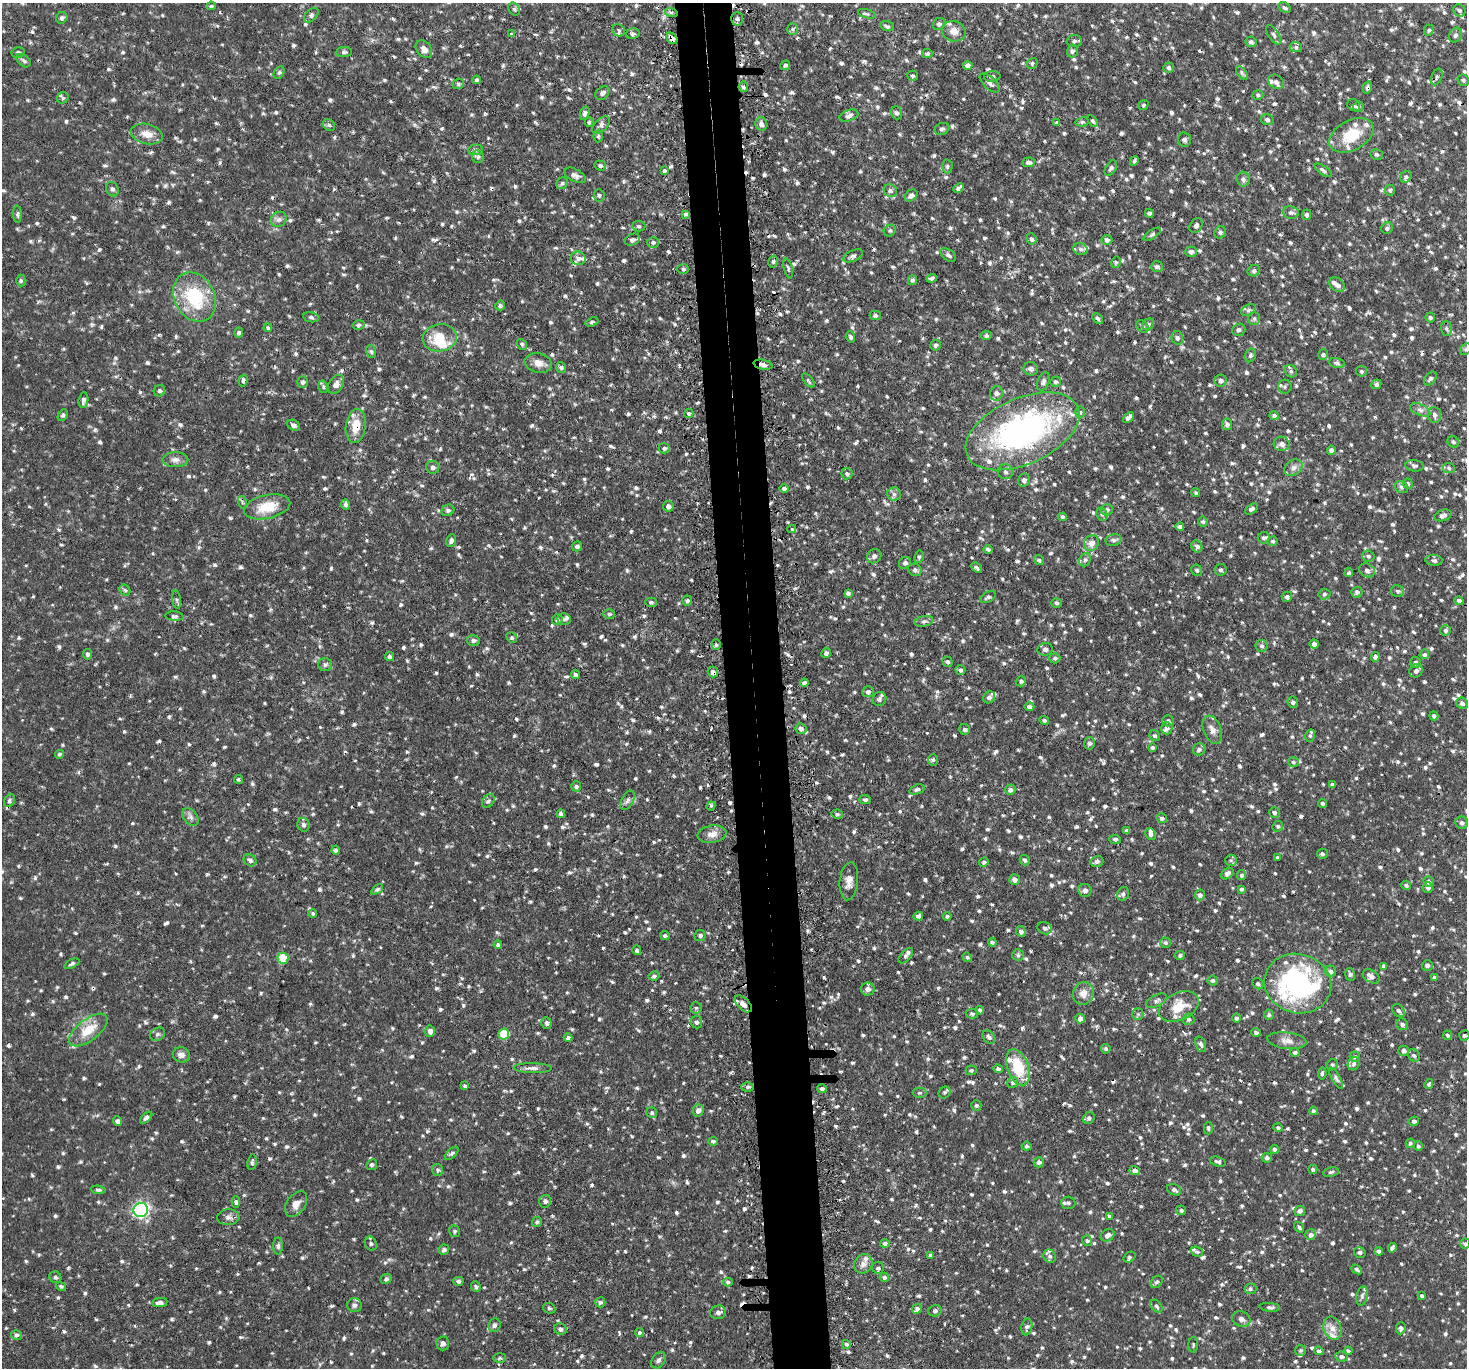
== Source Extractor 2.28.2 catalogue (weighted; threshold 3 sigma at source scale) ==
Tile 5 of 3 x 3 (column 2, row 2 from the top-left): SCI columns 1494-2958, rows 1511-2876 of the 4449 x 4416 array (HDU 1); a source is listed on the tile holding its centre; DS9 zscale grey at full resolution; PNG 1469 x 1370 px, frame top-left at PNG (2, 3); each listed source drawn as its Kron ellipse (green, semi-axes under 4 px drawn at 4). Shown black and unused: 4% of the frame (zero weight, under 2 of 3 exposures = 4% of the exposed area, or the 3 px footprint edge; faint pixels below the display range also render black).
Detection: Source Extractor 2.28.2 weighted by HDU 2 'WHT'; one run over the whole footprint, this tile lists its part. Background 0.106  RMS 0.0079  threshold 0.0357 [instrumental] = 3 sigma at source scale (4.5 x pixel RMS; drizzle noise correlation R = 1.50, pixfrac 1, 0.05/0.05 arcsec/px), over >= 5 px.
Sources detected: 1444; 1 inside a brighter object's white glare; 19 cosmic-ray / hot-pixel residue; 1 long thin detection or spike segment (spike, bleed or trail) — neither listed nor drawn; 45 inside a brighter listed object's ellipse — not listed separately; of the other 1378, all 500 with FLUX_AUTO >= 1.44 (the completeness limit of this list) listed and drawn (878 fainter detections not listed), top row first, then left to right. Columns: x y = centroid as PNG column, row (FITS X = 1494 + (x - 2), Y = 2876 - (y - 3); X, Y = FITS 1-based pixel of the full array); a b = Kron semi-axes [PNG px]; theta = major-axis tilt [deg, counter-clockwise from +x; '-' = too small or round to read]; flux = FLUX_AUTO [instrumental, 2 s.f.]
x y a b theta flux
211 6 5 3 - 1.6
1285 8 7 4 -31 1.7
514 9 7 5 -62 1.9
1459 10 6 5 - 1.8
671 12 6 4 -17 1.5
867 14 9 4 -15 1.6
311 15 9 5 45 1.9
62 18 6 5 - 2.2
737 19 7 5 89 1.9
939 24 6 5 - 2.2
887 26 7 5 -18 1.6
792 29 6 5 - 1.5
619 30 7 6 - 1.8
1429 30 6 5 - 1.6
954 31 12 10 -18 6.4
511 34 4 3 - 1.7
633 34 7 5 14 2.1
1274 35 11 5 -58 2.3
1455 35 7 6 - 2.3
672 38 6 4 -49 3.9
1074 41 7 6 - 2.3
1251 42 5 5 - 2.1
1296 47 6 5 - 1.6
424 49 10 7 -50 5
1072 51 6 5 - 2.5
18 52 6 5 - 1.7
344 52 8 5 6 1.8
927 54 5 4 - 1.4
23 61 8 5 -40 1.8
1032 63 6 5 - 1.5
785 65 5 4 - 1.9
968 66 4 4 - 4.7
1169 68 5 5 - 2
279 73 7 5 63 1.6
1242 73 8 4 -53 1.6
913 76 5 5 - 1.5
992 76 8 5 2 2.3
1437 77 9 5 69 1.8
477 80 4 3 - 1.8
1463 80 6 5 - 1.5
1276 82 8 6 -38 2.9
990 83 12 6 -43 3
458 84 6 5 - 1.6
743 87 5 4 - 1.6
1367 87 6 4 76 2.1
602 93 8 6 43 2.1
1258 95 5 4 - 1.5
63 98 6 5 - 1.5
1143 105 5 4 - 1.5
1354 105 7 6 - 1.6
1358 107 6 5 - 1.7
585 113 7 4 71 2.2
896 113 6 5 - 2
849 116 10 5 19 2.6
1267 120 6 5 - 1.9
1093 121 6 4 -59 1.5
589 122 4 4 - 1.5
1082 122 6 4 10 1.6
1057 123 4 4 - 1.5
761 124 7 6 - 3.2
329 125 6 5 - 1.5
601 125 11 6 44 3.3
942 129 7 5 24 2
147 134 16 10 -14 9.1
1351 135 24 15 28 24
598 136 6 4 87 1.5
1184 139 7 6 - 2.2
476 150 7 5 3 1.7
1377 154 6 5 - 1.5
478 157 6 6 - 1.7
1134 161 5 4 - 1.7
1028 162 6 4 5 2.4
600 165 5 5 - 1.8
947 166 7 5 89 1.5
1111 168 8 5 59 2.1
664 170 3 3 - 3.3
1323 170 10 4 -34 2
575 175 12 6 -28 3.2
1406 177 6 5 - 2.1
1243 179 7 6 - 2.6
562 183 6 5 - 1.7
958 188 5 4 - 2.1
112 189 7 6 - 2
1390 190 5 5 - 1.6
890 191 7 6 - 2.4
599 195 6 5 - 1.8
911 195 7 5 40 2.5
1291 212 8 6 -7 2.4
1149 213 4 3 - 1.7
17 214 8 4 -86 1.6
686 214 4 4 - 1.8
1307 215 5 4 - 1.9
279 219 8 7 - 2.8
1196 225 7 6 - 2.5
639 226 6 5 - 1.6
1387 228 6 5 - 1.8
890 231 6 5 - 1.4
1220 232 6 5 - 1.7
1152 234 10 4 34 1.6
1032 239 6 5 - 2
632 240 8 5 26 2.4
1107 240 5 5 - 2.7
653 242 6 5 - 2.2
1080 249 7 5 -18 2.2
1191 252 6 5 - 2.6
948 255 9 5 -35 2.4
853 256 10 5 25 2.5
578 258 7 6 - 2.8
773 262 6 4 77 1.9
1116 262 6 4 78 1.5
1157 267 6 5 - 2.2
788 268 10 4 -77 1.7
683 269 6 5 - 1.8
1254 271 6 5 - 2
932 278 5 3 - 1.7
21 280 6 4 -89 1.5
912 280 5 4 - 1.7
1337 285 8 6 -35 3.4
194 297 26 20 -62 47
500 305 5 5 - 1.8
1248 310 8 5 27 2.1
875 315 5 4 - 1.6
311 317 8 5 -11 1.8
1430 317 5 5 - 1.7
1098 318 6 4 -45 2
1254 318 6 5 - 1.6
592 322 7 4 19 1.5
1148 324 6 5 - 1.9
358 325 6 4 16 1.5
1142 326 7 5 -42 1.7
268 328 4 3 - 1.5
1446 328 7 5 -88 1.8
1239 330 7 6 - 2.4
239 332 5 4 - 1.6
986 335 5 4 - 1.6
850 337 5 4 - 1.8
440 338 17 13 10 19
1177 338 7 5 -75 2
522 344 6 4 -51 1.4
936 345 5 5 - 1.8
1466 349 6 5 - 1.6
371 351 6 5 - 1.5
1323 354 6 5 - 1.7
1250 355 7 5 64 1.9
538 363 14 9 -12 6.4
1337 363 8 5 -11 1.9
763 365 9 5 -12 3.2
561 368 5 4 - 1.7
1031 369 7 6 - 2.6
1291 371 7 5 -48 2
1362 371 5 5 - 1.5
1430 379 8 5 51 1.9
243 380 6 4 77 1.8
808 380 8 4 -49 1.5
1221 381 6 6 - 2.4
303 382 6 5 - 2
1043 382 9 6 69 2.6
1056 382 5 5 - 1.6
336 384 10 7 58 3.9
1376 384 5 4 - 1.9
323 387 6 5 - 1.6
1285 387 7 6 - 1.7
159 391 6 5 - 1.8
996 393 7 6 - 2.5
83 400 8 5 83 2.2
1420 410 11 5 -25 3.2
1080 412 6 5 - 1.4
689 413 5 4 - 1.5
63 415 6 4 61 1.7
1434 415 8 6 -84 3
1274 416 5 4 - 2.2
1128 417 6 3 44 2.4
1227 424 5 5 - 2.3
294 425 6 5 - 2.6
356 426 17 10 83 13
1022 431 61 33 24 230
1453 442 6 5 - 1.7
1282 444 8 7 - 4.1
664 448 5 5 - 1.6
1331 450 5 4 - 2.4
175 460 13 7 -1 4.2
1415 466 9 5 -6 2
433 467 6 6 - 3
1293 468 10 7 33 3.9
1449 468 6 5 - 1.7
1006 472 7 7 - 2.4
847 474 6 5 - 2
1024 480 6 6 - 2.7
1408 483 5 5 - 1.7
1401 487 7 5 -31 2
784 489 5 4 - 1.9
1196 493 5 4 - 1.6
894 494 7 6 - 2.6
242 502 6 4 -73 1.5
345 504 5 4 - 1.7
668 506 5 5 - 3
267 507 23 12 12 20
1252 509 7 4 33 2.2
448 510 6 5 - 1.8
1107 510 6 5 - 2.3
1102 514 7 5 -67 1.7
1443 515 9 5 20 2.9
1063 517 4 4 - 1.5
1203 522 5 5 - 1.6
1180 527 4 4 - 2.4
792 529 4 3 - 2.9
1263 538 6 6 - 1.7
1113 540 8 6 13 2.2
451 541 6 4 67 2.5
1273 541 5 4 - 1.5
1092 543 8 7 - 6.5
577 546 5 5 - 1.9
1197 546 6 5 - 2.2
988 549 4 3 - 1.8
874 556 7 6 - 2.7
1368 556 6 5 - 1.8
919 557 6 4 79 1.5
1039 560 5 4 - 1.5
1085 560 7 5 68 1.9
1434 560 8 5 -6 2
905 563 6 5 - 2.1
977 568 6 4 -41 2.1
915 570 7 6 - 2.2
1197 570 6 5 - 1.6
1220 570 6 5 - 1.8
1367 570 8 6 -25 2.8
1349 573 4 4 - 1.7
125 590 6 5 - 1.4
1398 591 6 6 - 1.9
1357 592 5 5 - 2.3
848 593 4 3 - 1.8
1324 594 6 5 - 1.6
988 597 8 5 29 1.8
1287 597 5 5 - 2
177 600 9 4 -84 1.7
687 601 5 5 - 1.7
1459 601 5 4 - 2.3
651 602 5 5 - 1.6
1057 603 5 4 - 1.5
609 614 6 5 - 1.5
174 616 9 4 -4 2
564 619 6 6 - 1.9
557 620 5 5 - 1.7
924 621 9 5 13 2.1
1445 630 5 5 - 1.5
512 638 6 5 - 1.5
473 640 6 5 - 2.5
1314 644 4 4 - 2.8
716 645 5 4 - 1.7
1262 646 6 6 - 1.8
1045 649 7 6 - 2.5
826 653 5 4 - 2.2
87 654 5 4 - 1.9
1424 654 5 4 - 2
389 657 4 4 - 2.1
1375 657 5 4 - 2.3
1055 658 5 5 - 1.7
948 662 5 4 - 1.9
1416 662 5 5 - 1.9
325 664 7 6 - 2.1
960 670 5 4 - 1.7
1416 671 7 6 - 2.5
713 672 5 5 - 2.7
575 674 5 4 - 1.7
1021 681 5 5 - 1.5
804 683 4 4 - 2
868 692 6 5 - 2
989 697 6 5 - 2.6
879 699 7 6 - 2
1293 702 6 5 - 1.8
1462 703 6 5 - 2.4
1029 706 5 4 - 2
1434 716 5 4 - 1.8
1044 720 5 4 - 1.6
1168 721 6 5 - 1.9
1167 728 6 5 - 2.4
801 729 5 5 - 2.9
965 729 5 5 - 1.8
1212 730 15 8 -69 5.4
1155 736 6 5 - 1.6
1310 736 6 5 - 1.8
1090 743 6 5 - 2
1152 747 4 4 - 1.5
1199 749 6 6 - 2
59 754 4 4 - 1.5
933 760 6 5 - 1.4
1293 762 5 5 - 1.7
238 779 4 4 - 1.5
1332 785 4 4 - 2
576 786 5 5 - 1.7
917 789 8 4 20 1.8
1010 790 5 5 - 2.4
628 800 10 6 61 2.5
865 800 5 4 - 1.7
9 801 7 5 61 2
488 801 7 5 52 1.9
1322 803 4 4 - 1.6
711 806 4 4 - 1.4
1274 812 5 5 - 2.3
561 814 4 4 - 2
837 814 6 4 -13 1.5
191 817 10 6 -53 3
1162 818 5 5 - 2.2
1462 823 6 6 - 2.4
303 825 7 6 - 2.5
1278 826 5 5 - 1.5
1127 831 4 4 - 1.8
712 834 14 8 9 6.1
1150 834 6 5 - 2.2
1115 839 6 4 -5 1.7
335 850 4 4 - 2
1322 854 5 4 - 1.6
1278 857 4 3 - 1.5
250 860 7 5 -39 2.3
1025 860 5 5 - 1.7
1231 860 6 5 - 1.5
1097 861 6 5 - 2.7
984 862 5 4 - 1.7
1227 874 7 5 40 2.9
1242 875 5 4 - 2
1015 880 5 5 - 3.3
849 881 19 9 84 6.4
1429 882 5 5 - 2.2
1406 885 5 4 - 1.5
1428 887 5 5 - 2.9
377 889 6 4 37 1.5
1242 889 4 3 - 1.5
1085 890 6 6 - 3
1123 894 7 5 73 2.1
1200 895 5 5 - 2.8
313 913 4 4 - 1.6
918 916 5 4 - 2.1
947 916 4 4 - 1.5
1045 928 7 6 - 2.7
1021 931 5 4 - 2.5
700 935 5 5 - 1.9
665 936 5 4 - 1.4
992 942 4 4 - 1.6
1165 943 5 5 - 1.6
498 945 4 4 - 2.2
637 950 5 4 - 1.8
1018 955 6 6 - 1.5
1180 955 5 4 - 1.5
906 956 9 5 49 1.8
967 957 5 4 - 1.5
283 958 6 5 - 20
72 964 8 4 27 1.7
1427 965 5 5 - 2.2
1384 966 4 4 - 2.4
1330 971 6 5 - 3.1
1350 974 6 4 -82 1.8
654 976 5 4 - 1.8
1371 976 9 6 -33 3.5
1434 978 4 4 - 1.9
1213 980 5 5 - 1.7
1258 984 6 5 - 2.1
1298 984 34 29 -15 170
868 989 7 6 - 3.9
1083 993 11 10 - 7
1156 1001 11 5 26 2.3
743 1004 10 6 -44 5.1
1179 1007 21 13 25 16
696 1008 5 5 - 1.5
980 1010 4 3 - 1.6
1399 1011 7 5 -42 2.1
972 1014 6 5 - 1.6
1138 1014 6 5 - 1.5
1269 1015 5 4 - 1.5
1237 1018 5 4 - 1.7
1080 1019 5 4 - 4.3
1189 1019 6 5 - 1.6
697 1022 6 5 - 2
546 1023 6 5 - 2.1
1402 1024 6 5 - 2.3
88 1030 23 10 37 17
430 1031 5 5 - 3.9
1256 1032 5 4 - 1.9
158 1034 8 6 30 2
504 1034 5 5 - 25
1447 1035 5 4 - 1.7
1464 1035 5 5 - 1.5
989 1037 7 5 -46 2.5
568 1038 4 4 - 2.1
1287 1041 20 8 -6 6.1
1201 1044 8 5 -71 2.1
1106 1049 5 4 - 1.7
1404 1051 5 5 - 2.5
1295 1052 5 4 - 1.9
181 1055 8 7 - 3.8
1414 1055 6 5 - 2
1355 1057 5 5 - 2
1354 1064 7 5 63 1.8
1332 1065 6 5 - 1.7
1018 1067 19 10 -71 30
533 1068 19 5 -1 3.9
998 1069 4 4 - 1.8
971 1070 5 4 - 1.5
1322 1073 6 4 84 1.7
1336 1078 12 4 -61 2.1
1013 1082 6 5 - 1.7
1429 1084 5 3 - 1.6
465 1086 4 4 - 1.6
747 1087 6 4 0 2
822 1089 5 4 - 2.4
944 1092 6 5 - 1.6
919 1093 7 5 1 1.5
976 1105 5 5 - 1.5
698 1110 6 5 - 4
1313 1111 4 4 - 1.9
652 1113 6 5 - 1.6
146 1118 7 4 42 2.3
1089 1118 6 5 - 2.1
118 1121 5 4 - 2.1
1414 1121 5 4 - 1.9
1278 1127 5 4 - 1.6
1208 1128 6 4 -88 1.6
713 1141 5 4 - 1.6
1410 1143 5 4 - 1.5
1026 1146 5 4 - 1.5
1418 1146 5 4 - 1.6
1275 1149 4 4 - 1.7
452 1153 8 4 44 1.6
1267 1158 5 5 - 1.9
252 1162 8 4 81 1.7
1039 1162 5 5 - 2.8
1218 1162 8 4 -17 2
372 1165 5 5 - 1.8
1313 1169 4 4 - 1.6
438 1170 6 5 - 1.7
1135 1171 5 4 - 3.4
1331 1172 8 4 10 1.7
98 1190 7 4 -6 1.7
1174 1190 7 5 -25 2.1
545 1201 6 6 - 2.4
236 1202 5 4 - 1.7
1068 1203 7 6 - 2.2
296 1204 14 9 54 5.4
141 1210 7 7 - 140
1181 1210 5 5 - 1.6
1300 1211 5 5 - 2.4
1109 1216 4 4 - 1.7
228 1217 11 8 5 3.3
537 1222 5 5 - 1.5
1299 1227 6 4 -54 1.5
454 1231 6 5 - 1.5
1108 1235 7 5 33 4
1311 1235 5 5 - 3.3
1087 1241 6 5 - 1.5
885 1243 4 4 - 2
371 1244 7 5 -63 2
1465 1244 5 5 - 1.7
278 1246 8 5 90 1.9
1392 1248 4 3 - 2.1
444 1250 5 5 - 2.5
1379 1251 4 4 - 2.3
1197 1252 6 5 - 1.6
1360 1252 6 5 - 1.9
931 1255 4 4 - 2.1
1050 1256 7 6 - 2.3
1129 1257 6 5 - 1.7
863 1264 10 9 - 4.1
878 1268 6 5 - 1.9
1357 1269 6 3 -38 1.5
55 1277 6 5 - 1.7
884 1277 5 4 - 1.7
386 1279 6 5 - 1.8
458 1281 5 4 - 1.9
728 1282 5 4 - 1.5
1157 1282 7 5 47 1.9
61 1286 5 4 - 1.6
476 1286 5 4 - 1.7
1250 1289 6 5 - 2
1362 1296 9 5 77 2
1422 1296 4 3 - 1.8
600 1302 5 5 - 1.7
160 1303 8 4 7 3.2
354 1305 7 7 - 2.5
1156 1306 7 5 -51 1.8
1270 1307 10 4 -5 2.1
549 1308 6 5 - 1.5
917 1309 5 4 - 2.8
935 1311 7 5 15 2
718 1312 8 7 - 3.3
1241 1319 9 7 -23 3.6
494 1325 7 6 - 2.3
1027 1327 8 5 80 2.5
1332 1328 12 8 -70 6
1401 1328 6 4 85 2.3
560 1329 6 5 - 2.3
640 1332 4 4 - 1.7
17 1335 5 5 - 2
443 1343 7 6 - 3.1
846 1344 4 4 - 2.1
1193 1345 8 5 88 1.4
1300 1350 5 5 - 1.7
1319 1351 5 4 - 1.9
1348 1351 4 3 - 1.5
1341 1357 6 5 - 2.6
500 1358 6 5 - 1.6
658 1360 9 6 56 2.5
Overlapping masked pixels (flux is a lower limit): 6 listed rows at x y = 672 38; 1367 87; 763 365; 356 426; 713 672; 743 1004
Isophote crosses this tile's border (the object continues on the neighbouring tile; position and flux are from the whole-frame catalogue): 3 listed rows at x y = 211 6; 1466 349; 1465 1244